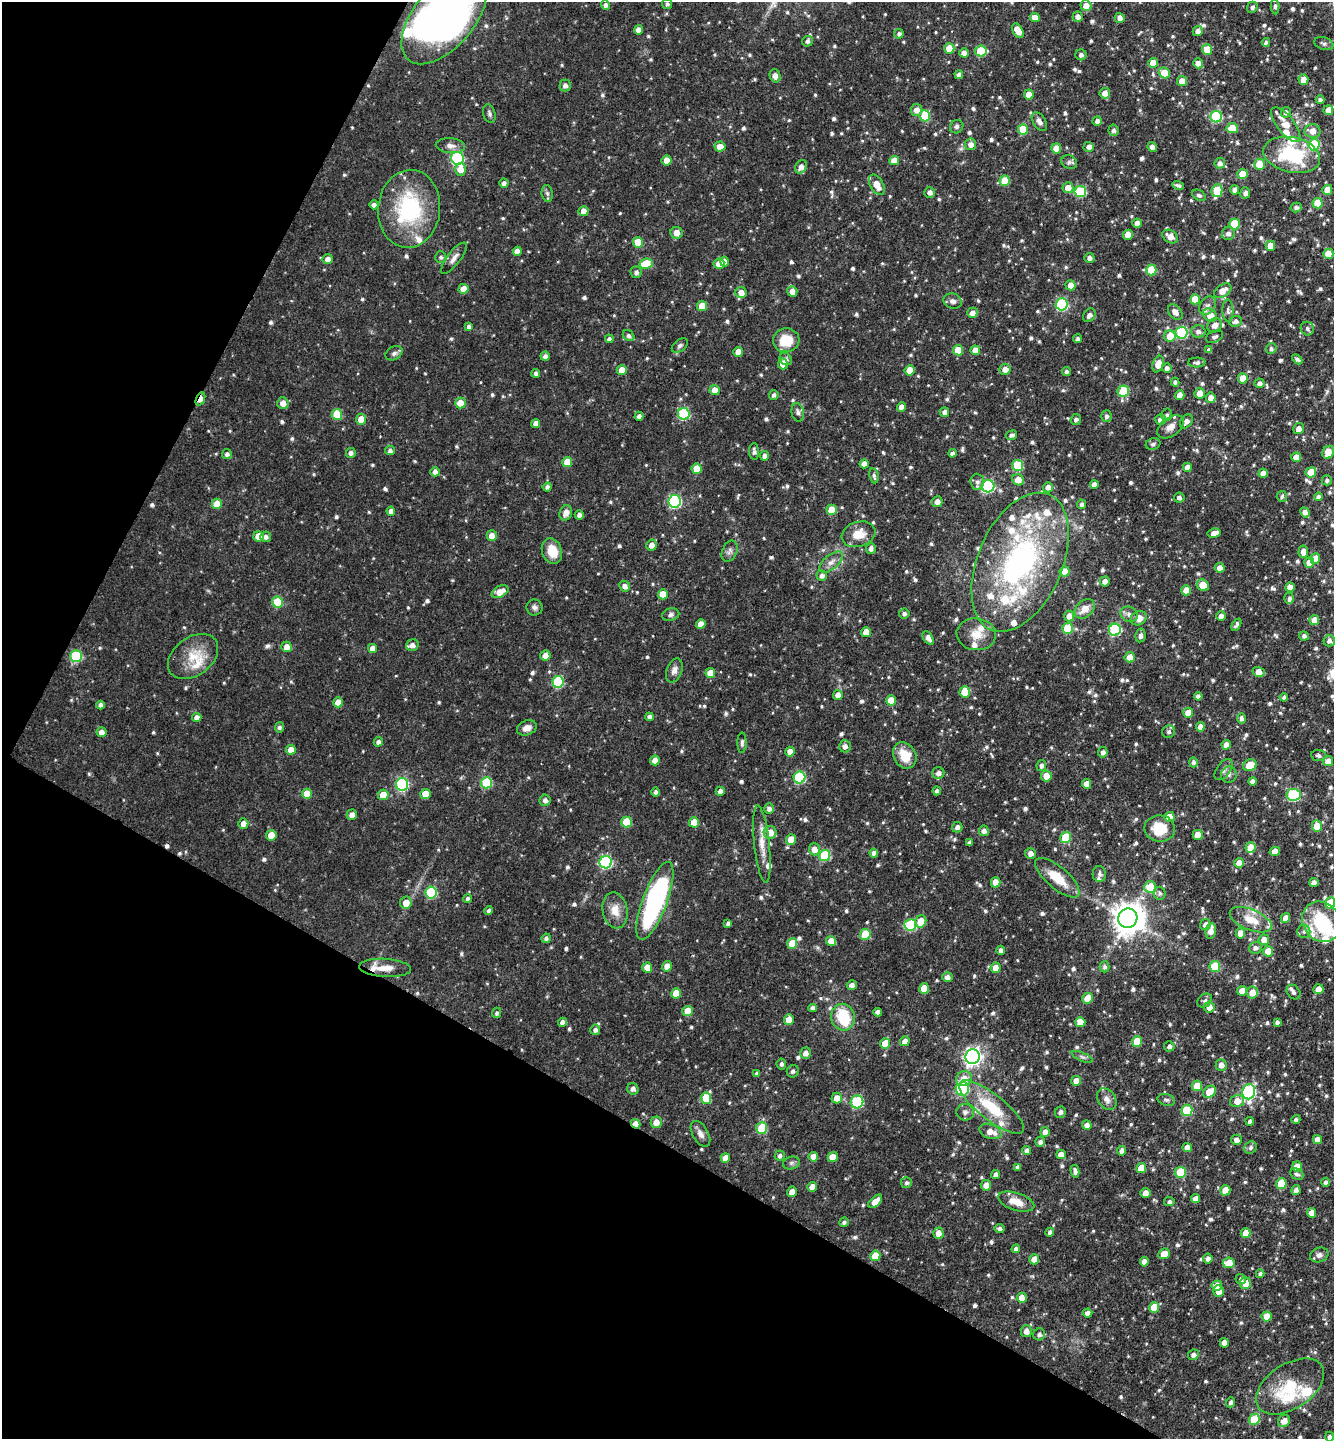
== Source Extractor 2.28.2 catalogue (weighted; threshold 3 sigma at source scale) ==
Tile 9 of 4 x 4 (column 1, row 3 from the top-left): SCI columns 145-1476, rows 1437-2873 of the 5758 x 5749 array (HDU 1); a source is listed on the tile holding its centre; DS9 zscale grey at full resolution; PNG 1336 x 1441 px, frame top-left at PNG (2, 2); each listed source drawn as its Kron ellipse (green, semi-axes under 4 px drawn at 4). Shown black and unused: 29% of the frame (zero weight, under 3 of 4 exposures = <1% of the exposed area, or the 3 px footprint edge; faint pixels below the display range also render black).
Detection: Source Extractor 2.28.2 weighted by HDU 2 'WHT'; one run over the whole footprint, this tile lists its part. Background 0.0909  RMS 0.0041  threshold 0.0183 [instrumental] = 3 sigma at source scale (4.5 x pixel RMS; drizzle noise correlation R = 1.50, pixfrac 1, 0.05/0.05 arcsec/px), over >= 5 px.
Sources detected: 968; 4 inside a brighter object's white glare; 1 cosmic-ray / hot-pixel residue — neither listed nor drawn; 37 inside a brighter listed object's ellipse — not listed separately; of the other 926, all 500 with FLUX_AUTO >= 1.02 (the completeness limit of this list) listed and drawn (426 fainter detections not listed), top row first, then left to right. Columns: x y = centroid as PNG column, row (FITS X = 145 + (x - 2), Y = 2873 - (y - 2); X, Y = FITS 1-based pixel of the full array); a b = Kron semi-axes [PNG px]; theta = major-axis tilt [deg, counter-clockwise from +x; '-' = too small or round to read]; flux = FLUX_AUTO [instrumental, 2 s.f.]
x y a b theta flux
667 4 5 5 - 1.2
605 5 5 4 - 1.4
1086 5 5 5 - 4
1275 6 8 4 -87 1
1252 7 5 5 - 1.3
444 17 56 30 50 270
1035 17 5 4 - 4.4
1078 17 5 5 - 2.2
1120 18 5 5 - 2.3
638 30 4 4 - 2.7
1018 31 8 5 -59 6.7
1198 31 5 5 - 2.2
899 34 5 4 - 1.3
807 41 5 5 - 1.4
1266 42 4 3 - 1.1
1324 43 10 6 -19 1.2
949 48 5 5 - 5.1
1207 49 5 5 - 6.2
981 51 6 5 - 16
964 53 4 4 - 3
1081 55 5 5 - 1.6
1153 63 5 5 - 4.9
1198 63 5 5 - 3.2
1164 73 6 5 - 9.6
959 75 4 4 - 1.6
775 76 7 5 -74 2.3
1303 79 5 5 - 4.1
1182 81 5 5 - 4
565 85 6 5 - 2
1105 93 5 5 - 3.3
1029 94 5 5 - 5.2
1320 100 4 4 - 1.4
917 110 6 5 - 3.3
1328 110 5 5 - 4.5
1286 112 5 5 - 1.6
489 114 9 6 -74 1.2
925 116 5 5 - 17
1216 117 6 5 - 37
1097 121 5 4 - 1.6
1039 122 10 6 -56 1.9
1286 125 21 8 -53 6.1
957 127 7 6 - 1.1
1232 128 5 5 - 8.1
1023 129 5 5 - 16
1114 130 5 5 - 1.3
1312 131 8 7 - 4.4
971 144 6 5 - 2.4
1314 145 5 5 - 26
450 146 15 7 -5 2.7
720 146 5 5 - 4.4
1089 147 5 5 - 2.1
1152 147 5 4 - 2.5
1056 148 5 5 - 4.9
1292 155 29 17 -12 32
457 158 6 6 - 54
667 160 5 5 - 5.8
894 160 5 4 - 4.4
1069 162 8 6 -24 1.2
1220 163 5 5 - 2
1259 164 5 5 - 7.6
801 167 7 5 59 2.5
460 169 6 5 - 4.7
1243 174 5 5 - 8
1005 181 5 5 - 11
504 183 4 4 - 1.8
877 185 11 6 -59 5.2
1178 185 6 3 -14 1.2
1068 188 5 5 - 4.6
1235 190 4 4 - 1.9
1327 190 5 5 - 5.2
1217 191 6 5 - 16
930 192 5 5 - 2.2
1080 192 6 5 - 26
547 193 8 5 -82 1
1245 193 6 5 - 1.7
1199 195 7 5 -30 1.1
1318 203 5 5 - 10
374 205 4 4 - 1.8
1296 207 5 5 - 1.2
409 209 39 31 84 42
584 211 5 5 - 3.7
1137 223 5 4 - 2.9
1235 224 5 5 - 16
677 233 6 6 - 3.8
1228 233 7 6 - 1.9
1128 235 5 5 - 3.7
1170 236 9 6 -31 3.5
638 242 5 5 - 9.3
1270 246 5 5 - 4.4
517 251 4 4 - 2.6
1328 254 5 5 - 8.8
441 257 6 5 - 1
454 258 19 6 52 2.6
1089 258 5 5 - 1.8
328 259 5 5 - 2.9
724 261 5 4 - 2.5
646 264 7 5 9 13
719 264 5 5 - 4.6
1151 270 5 5 - 14
636 272 6 5 - 1.5
1070 285 5 5 - 3.4
463 289 5 5 - 5.9
792 291 5 5 - 3.1
1223 291 10 6 34 5.2
741 293 5 5 - 3.5
1195 299 5 5 - 10
952 301 9 7 -19 2
1062 304 6 6 - 45
702 306 5 5 - 7
1207 306 10 7 56 1.9
1228 311 11 5 -87 1.3
1175 312 9 6 -50 2.7
972 313 5 5 - 2.5
1089 315 7 5 51 2
1210 315 7 6 - 6.4
1235 321 6 5 - 1.7
1215 325 8 6 42 2.9
469 327 4 4 - 1.1
1307 329 7 6 - 1.4
1198 331 7 6 - 1.7
1182 333 6 6 - 42
629 336 6 5 - 1.3
1170 336 6 5 - 7.9
1214 337 9 5 23 1.4
609 339 4 4 - 1.2
1078 339 4 4 - 1.2
786 340 13 12 - 10
680 345 9 5 39 1.2
1271 349 5 5 - 1.1
958 350 5 5 - 9.4
975 350 5 5 - 4.2
1209 350 4 4 - 1.4
738 352 5 4 - 3.9
394 353 9 6 30 1.4
545 356 4 4 - 1.6
786 359 6 5 - 1.3
1297 359 6 4 -44 1
1197 362 8 5 1 1.3
783 364 5 5 - 4.3
1158 364 8 5 72 4.6
1167 368 5 5 - 1.7
1005 369 5 5 - 3.8
622 370 5 5 - 4.8
909 370 5 5 - 7.3
1066 371 4 4 - 1.2
536 373 4 4 - 1.1
1243 378 5 5 - 5.5
1175 382 4 4 - 1.1
1259 383 5 5 - 1.5
714 390 5 5 - 3.7
1123 391 6 5 - 17
1200 393 5 5 - 4.3
774 395 5 4 - 1.2
1180 395 5 4 - 3.8
1211 398 5 4 - 3.4
200 399 7 4 66 6.1
283 403 6 5 - 3.5
460 403 5 5 - 5.5
901 407 4 4 - 3.1
798 412 9 6 -78 1.5
944 412 5 4 - 1.8
337 414 5 5 - 14
684 414 6 6 - 37
1167 415 6 5 - 1.1
639 416 4 4 - 1.9
1106 416 6 5 - 1.3
361 419 5 5 - 6.2
1076 419 6 5 - 1.3
1161 419 5 5 - 2.7
1186 421 8 5 53 2.3
536 424 4 4 - 2.8
1170 427 15 9 36 3.6
1298 428 5 5 - 2.6
1011 435 6 4 24 1.3
1153 444 7 6 - 1.2
390 450 5 5 - 1.3
754 451 8 5 -87 1.5
1328 452 7 5 59 6.6
351 453 5 5 - 1.5
952 453 4 4 - 1.5
227 454 5 5 - 1.3
764 456 5 4 - 1.9
1296 457 5 4 - 4.3
567 462 5 5 - 7.5
864 464 4 4 - 3.2
1018 465 5 5 - 19
1187 467 4 4 - 3.4
697 469 5 5 - 8
435 472 4 4 - 2.6
1311 472 5 5 - 12
1263 473 4 4 - 3.3
874 476 8 4 -79 1.2
1018 480 6 5 - 4.9
1327 480 5 5 - 1.2
977 482 8 7 - 1.8
1094 484 4 4 - 2.5
988 486 6 6 - 52
547 487 4 4 - 1.3
1048 487 5 5 - 2.3
1282 496 5 5 - 1.1
1318 496 4 4 - 1.2
1179 498 5 5 - 1.4
675 501 6 6 - 61
937 502 5 5 - 2.8
217 504 5 5 - 7.3
1082 504 5 4 - 1.3
832 510 5 5 - 8.5
391 511 5 4 - 2.3
1305 512 5 4 - 2.5
566 513 8 6 67 2.8
579 515 4 4 - 1.7
1214 533 6 5 - 3.1
859 534 17 12 18 7.1
258 536 5 5 - 5.9
492 536 5 5 - 3.7
266 537 5 5 - 1.6
651 545 5 5 - 2.8
871 549 5 5 - 1.4
552 551 13 10 -71 7.7
730 551 11 7 66 1.6
1303 552 6 5 - 3.5
1315 558 5 5 - 5.7
831 562 14 7 39 2.8
1020 562 74 42 66 110
1309 563 5 5 - 5.1
1220 568 5 4 - 3.9
1065 572 5 5 - 4.9
822 576 5 5 - 1.6
1105 581 5 4 - 2.5
1203 585 6 5 - 8.2
625 586 5 5 - 2
1290 587 5 4 - 4.4
1186 590 5 5 - 4.6
500 592 9 5 27 5.1
663 594 5 5 - 6.5
1289 598 5 4 - 1
278 602 5 5 - 16
534 607 8 8 - 1.4
1085 609 11 8 42 4.4
904 613 5 5 - 1.4
1129 614 9 7 -29 2
671 615 9 6 15 1.2
1069 616 5 5 - 3.7
1221 616 4 4 - 2.7
1139 618 8 6 28 3.6
1314 620 5 5 - 4.5
701 624 5 4 - 4.2
1236 625 7 4 62 1.1
1068 628 5 5 - 18
1115 630 6 6 - 44
866 632 5 5 - 5.1
976 634 20 16 -6 7.1
1141 635 7 5 80 1.7
1304 636 5 4 - 1.1
928 638 7 4 -57 2.4
1329 641 6 5 - 1.7
412 645 6 5 - 2.6
286 647 5 5 - 3.6
373 648 4 4 - 3.5
545 655 5 5 - 3.3
76 656 6 5 - 31
193 656 28 19 37 12
1130 657 5 5 - 4
674 670 12 7 69 2.3
1259 672 6 5 - 4.1
710 673 5 5 - 4.9
558 682 6 5 - 31
965 692 5 5 - 7.8
838 695 5 5 - 3.1
1198 696 4 4 - 1.6
1284 697 4 3 - 1
891 700 5 5 - 6.7
338 702 5 5 - 4.9
101 705 4 4 - 1.5
1188 713 5 5 - 6.6
197 717 5 4 - 2.7
649 717 4 4 - 1.6
1241 719 5 4 - 1.4
279 727 5 4 - 1.1
1200 727 5 4 - 3.4
527 728 10 7 20 2.7
101 732 5 5 - 2.8
1169 732 6 6 - 1.4
378 742 5 4 - 1.5
742 743 10 4 90 1
1226 745 5 4 - 3.6
845 746 6 6 - 2.1
291 750 5 5 - 4.4
790 752 5 5 - 3.6
1103 752 5 4 - 1.7
905 755 14 11 -60 8.4
1319 755 7 5 -8 1.2
655 760 5 5 - 3.1
1328 761 5 5 - 4.8
1193 762 5 4 - 1.3
1250 765 7 5 22 8.8
1041 766 6 5 - 1.5
1223 770 12 7 55 1.8
938 773 6 5 - 2.2
1229 775 8 8 - 1.4
1046 776 5 5 - 5
800 777 6 6 - 36
1252 781 4 4 - 2
486 783 5 5 - 29
402 784 6 6 - 54
1086 784 5 4 - 3.9
720 791 4 4 - 1.9
937 791 4 4 - 1.2
656 792 5 4 - 1.2
307 794 5 5 - 6.8
425 794 5 5 - 5.9
383 795 5 5 - 6.7
1293 795 7 6 - 39
545 800 5 5 - 1.8
769 809 5 5 - 1.7
352 815 5 5 - 2.4
1169 817 5 5 - 7
626 822 5 5 - 14
694 822 5 5 - 5.9
243 824 5 5 - 3.1
1317 826 6 5 - 7.8
957 827 5 5 - 1.8
1160 828 15 13 -7 11
984 831 5 5 - 1.8
770 832 6 6 - 5.6
271 835 5 5 - 5.5
1198 835 5 5 - 5.5
1066 837 5 5 - 14
791 840 5 5 - 6.8
969 842 4 4 - 1.4
762 844 39 7 -84 6.3
1250 848 5 5 - 8.3
814 849 6 5 - 3.7
1275 851 5 4 - 3.7
874 853 4 4 - 1.8
1030 853 5 5 - 2.4
825 855 5 5 - 28
606 862 6 6 - 50
1239 863 5 5 - 3.3
1099 874 8 6 -86 1.4
1057 878 28 11 -41 10
996 882 5 5 - 4.9
1314 882 5 4 - 2
1150 887 6 6 - 8.1
431 892 6 5 - 34
1160 893 6 6 - 1.1
468 898 4 4 - 1.2
655 901 41 12 70 77
406 903 6 6 - 4.4
1330 903 5 5 - 8.9
489 910 4 4 - 1.3
615 910 18 12 -79 5.7
1128 918 10 9 - 720
1285 918 5 4 - 3.3
1251 920 22 10 -22 7.7
921 921 6 5 - 7.4
1322 922 21 18 -50 21
728 923 4 3 - 1.1
910 925 6 5 - 25
1205 925 5 5 - 2.1
1211 931 8 5 78 3.4
1304 932 6 6 - 1.1
1240 933 5 5 - 4.7
865 934 5 5 - 16
546 938 5 4 - 1.2
1264 940 5 5 - 4.3
831 941 5 5 - 5
792 943 5 5 - 10
1255 948 6 6 - 1.8
1001 950 4 4 - 1.6
1268 951 5 5 - 6.7
667 966 5 5 - 3.6
1215 966 5 5 - 17
1105 967 5 5 - 1
385 968 26 9 -4 5.9
647 968 5 5 - 5.7
995 968 5 5 - 4.1
947 977 5 5 - 2.1
852 985 5 4 - 1.8
924 988 5 5 - 8.2
1318 989 5 5 - 3.9
1242 991 5 5 - 4.8
1252 992 6 5 - 4.8
1294 992 8 6 -51 1.7
676 993 5 5 - 7.6
1088 998 5 5 - 6.5
1205 1001 8 6 35 1.1
1209 1007 5 5 - 3.7
812 1008 4 4 - 1.9
688 1011 5 5 - 6.4
878 1012 4 4 - 2.2
497 1013 5 4 - 1
843 1017 13 12 - 15
789 1020 5 5 - 5.2
562 1022 4 4 - 2
1080 1022 5 5 - 5.4
1277 1022 4 4 - 1.1
595 1030 5 5 - 1.5
905 1041 5 4 - 3.2
1137 1041 5 5 - 10
885 1044 5 5 - 9.1
1169 1046 5 5 - 1.2
806 1053 5 5 - 2.6
973 1057 7 7 - 180
1082 1057 11 4 -24 1.1
781 1064 5 5 - 1.3
1221 1065 6 5 - 2.8
793 1071 6 6 - 1.3
757 1073 4 3 - 1
964 1079 8 7 - 5.2
1076 1081 5 5 - 4.3
1197 1086 5 5 - 8.1
633 1089 6 5 - 2
962 1089 7 6 - 48
1209 1092 7 5 38 7.7
1249 1092 7 6 - 78
706 1098 5 5 - 13
837 1098 5 5 - 4
1107 1099 12 8 -55 2.6
1166 1100 9 6 -15 1.2
1237 1101 7 6 - 4.2
857 1102 6 6 - 30
991 1107 40 13 -38 17
1187 1110 5 5 - 19
965 1112 9 8 - 1.6
1060 1112 6 5 - 1.3
1296 1119 4 4 - 1.1
1250 1121 4 4 - 1.2
656 1122 6 5 - 3.7
636 1124 5 4 - 5
1087 1125 5 4 - 2.3
762 1128 6 5 - 13
990 1131 11 7 -21 4.6
1045 1132 5 4 - 2.4
700 1134 14 8 -60 2.4
1317 1139 4 4 - 3.3
1236 1140 5 5 - 2.1
1040 1142 5 4 - 1.4
1187 1147 4 4 - 3.7
1250 1148 7 5 49 1.3
1027 1150 4 4 - 1.6
1122 1151 5 4 - 1.9
1061 1154 5 4 - 3.9
780 1156 5 5 - 1.4
813 1157 5 5 - 4
833 1157 5 5 - 4.5
725 1158 5 4 - 4.1
791 1163 8 6 16 1.1
1297 1166 5 5 - 5
1018 1167 4 4 - 1.4
1141 1168 5 5 - 6.6
1075 1171 6 4 -77 1.6
1180 1172 5 5 - 18
996 1174 4 4 - 1.7
1297 1174 7 5 -27 1.1
1326 1182 4 4 - 1.5
906 1183 5 5 - 1
1281 1183 5 5 - 13
986 1185 5 5 - 3.3
812 1187 5 4 - 4.4
1225 1190 5 5 - 6.5
1296 1190 5 4 - 1.8
792 1192 5 4 - 2.8
1145 1193 5 5 - 3.4
1196 1198 5 4 - 2.9
875 1201 8 4 43 4.7
1169 1201 5 4 - 1.2
1016 1202 19 8 -17 5.8
1311 1213 5 4 - 3.9
844 1222 5 4 - 1
999 1228 5 4 - 1.2
1050 1232 4 4 - 1.8
938 1233 5 5 - 3.5
1245 1233 5 5 - 5
1016 1249 4 4 - 1.3
1164 1254 6 5 - 6.4
1319 1255 9 7 19 1.8
875 1256 5 5 - 8
1208 1258 5 4 - 1.7
1034 1259 5 5 - 4.6
1144 1262 5 4 - 3.3
1229 1263 6 5 - 7.4
1260 1274 4 4 - 1.4
1241 1279 5 5 - 1.3
1246 1283 6 5 - 4.3
1217 1286 5 5 - 4.5
1219 1291 6 5 - 3.7
1022 1298 5 5 - 4.6
1154 1307 5 5 - 9.8
1088 1313 5 4 - 2.2
1267 1317 5 5 - 7.2
1026 1331 6 5 - 2.9
1039 1334 6 6 - 1.4
1224 1343 5 4 - 3.5
1193 1355 5 5 - 1.9
1290 1386 38 22 33 19
1230 1402 5 4 - 1.1
1254 1419 5 5 - 14
1284 1421 6 5 - 3.2
1329 1437 5 4 - 1.1
Overlapping masked pixels (flux is a lower limit): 2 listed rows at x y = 200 399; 636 1124
Isophote crosses this tile's border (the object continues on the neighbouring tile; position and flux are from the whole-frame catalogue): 4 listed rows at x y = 444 17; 1328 110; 1330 903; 1329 1437